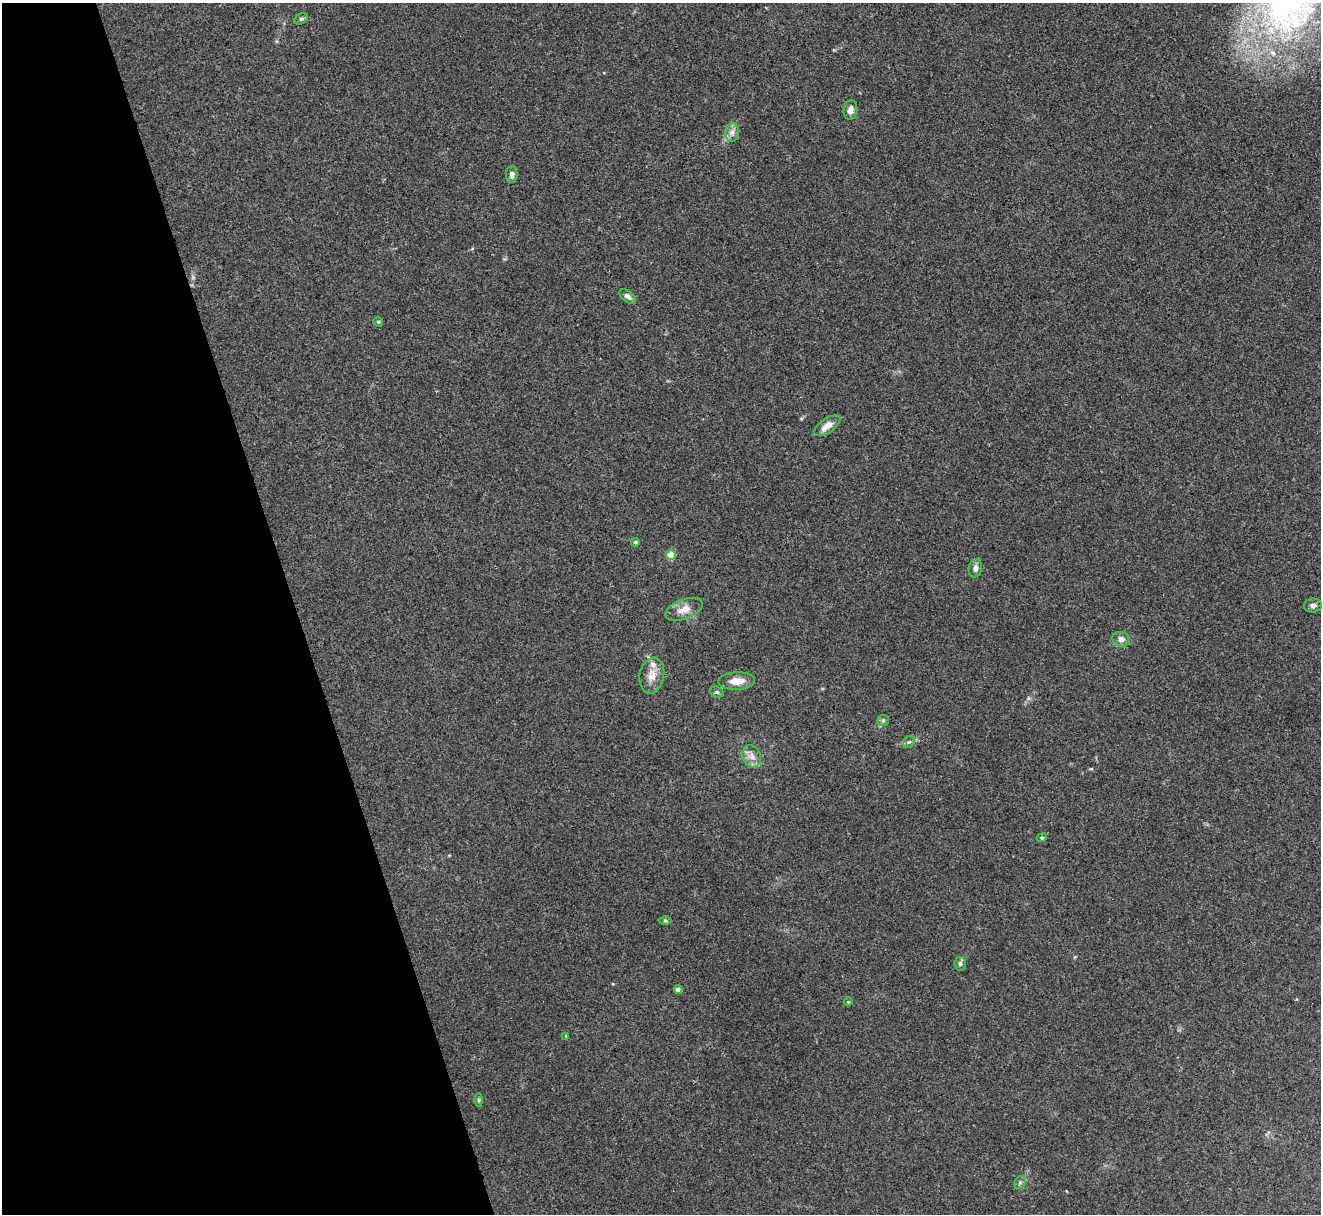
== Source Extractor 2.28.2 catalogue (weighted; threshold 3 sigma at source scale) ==
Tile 5 of 4 x 4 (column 1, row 2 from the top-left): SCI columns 1-1319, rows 2569-3780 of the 5276 x 5261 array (HDU 1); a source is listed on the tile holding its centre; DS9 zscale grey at full resolution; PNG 1323 x 1216 px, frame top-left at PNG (2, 3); each listed source drawn as its Kron ellipse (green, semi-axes under 4 px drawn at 4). Shown black and unused: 22% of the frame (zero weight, under 3 of 4 exposures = <1% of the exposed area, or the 3 px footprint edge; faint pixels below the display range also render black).
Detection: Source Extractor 2.28.2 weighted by HDU 2 'WHT'; one run over the whole footprint, this tile lists its part. Background 0.0572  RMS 0.0054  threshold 0.0245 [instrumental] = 3 sigma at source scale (4.5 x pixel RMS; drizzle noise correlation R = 1.50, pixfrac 1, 0.05/0.05 arcsec/px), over >= 5 px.
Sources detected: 28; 1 inside a brighter listed object's ellipse — not listed separately; the other 27 listed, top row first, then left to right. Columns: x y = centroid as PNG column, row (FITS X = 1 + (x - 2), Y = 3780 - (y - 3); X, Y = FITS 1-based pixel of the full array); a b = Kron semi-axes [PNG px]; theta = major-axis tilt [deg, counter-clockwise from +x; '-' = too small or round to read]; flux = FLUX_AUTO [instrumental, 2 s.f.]
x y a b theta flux
301 19 7 5 29 0.99
850 110 10 7 85 3.2
732 132 9 7 89 2.7
512 174 8 6 88 2.4
628 296 9 5 -37 2.2
378 322 5 4 - 0.7
827 426 15 7 36 4.8
635 542 4 4 - 0.82
671 555 5 4 - 19
975 568 9 6 81 2.5
1313 605 9 7 8 2
684 609 20 9 20 5.9
1121 639 8 7 - 3
652 676 18 12 80 6.3
737 681 18 9 2 6.8
717 692 7 5 -20 0.94
883 720 6 5 - 1
909 742 6 5 - 1.1
752 756 11 9 -66 3.9
1042 838 5 4 - 0.75
665 921 6 4 -1 0.76
960 964 7 6 - 1.3
678 989 4 4 - 3.9
848 1002 4 3 - 0.42
566 1036 3 3 - 0.66
479 1100 6 4 -89 0.81
1020 1182 7 5 55 1.1